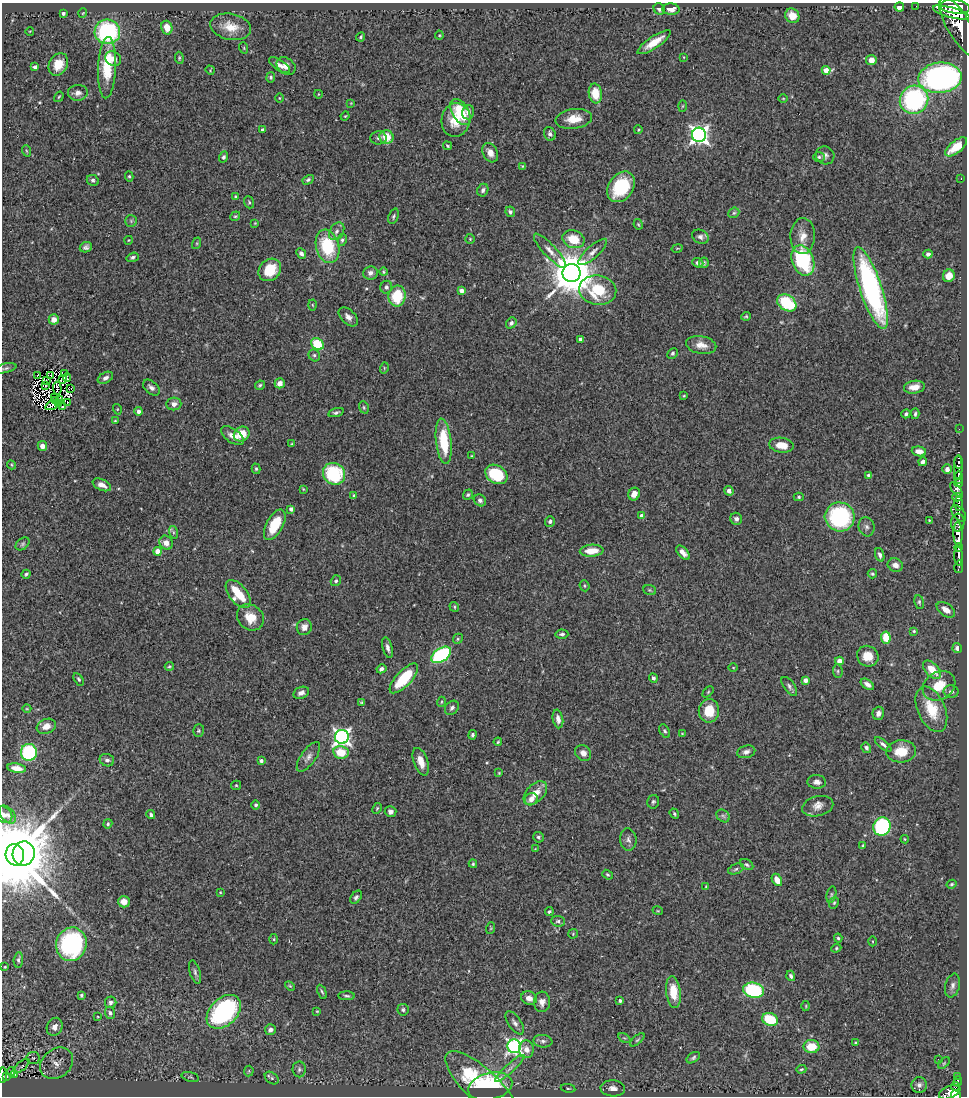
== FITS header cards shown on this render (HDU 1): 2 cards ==
NAXIS1  =                  965
NAXIS2  =                 1094

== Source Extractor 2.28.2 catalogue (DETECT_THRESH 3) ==
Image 965 x 1094 px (HDU 1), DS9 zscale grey, 1 PNG px = 1 image px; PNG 969 x 1098 px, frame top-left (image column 1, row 1094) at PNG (2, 3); each listed source drawn as its Kron ellipse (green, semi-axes under 4 px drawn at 4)
Background 0.742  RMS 0.027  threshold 0.0802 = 3 sigma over >= 5 px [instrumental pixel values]
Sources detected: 369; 4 with non-positive FLUX_AUTO (blend fragments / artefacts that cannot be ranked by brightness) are neither listed nor drawn; the other 365 listed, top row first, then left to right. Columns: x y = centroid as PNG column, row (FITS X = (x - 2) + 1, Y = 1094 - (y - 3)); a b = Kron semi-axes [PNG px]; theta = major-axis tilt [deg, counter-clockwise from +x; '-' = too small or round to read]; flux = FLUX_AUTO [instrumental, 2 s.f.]
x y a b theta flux
916 6 2 2 - 7.2
899 7 5 4 - 10
955 7 15 7 -7 4700
659 9 6 5 - 5.3
671 9 8 5 -3 14
951 12 19 5 -15 4000
63 13 3 3 - 3.2
83 13 5 3 - 1.3
792 16 7 7 - 22
231 27 21 13 -11 32
959 27 34 11 -60 6500
167 28 7 5 -75 20
30 31 4 2 - 1.2
107 32 13 12 - 210
439 35 4 4 - 1.7
361 37 5 3 - 2.7
654 42 19 6 34 28
244 48 6 3 -73 2
684 57 3 2 - 1.3
179 58 6 4 -83 2.4
113 59 8 6 -32 13
871 60 5 5 - 15
58 64 12 9 61 28
280 65 12 5 -33 9
286 66 10 8 -36 11
35 67 4 4 - 8.2
107 68 31 9 88 70
210 70 5 4 - 1.6
826 70 4 4 - 22
271 77 5 4 - 3
940 78 22 15 5 580
78 93 10 8 4 9.2
595 93 10 6 -81 40
318 94 4 3 - 1.2
59 97 5 4 - 1.9
279 98 5 3 - 1.6
783 98 5 3 - 1.5
914 100 14 14 - 250
351 103 4 4 - 1.5
682 106 6 3 88 1.9
460 112 14 8 -60 70
468 112 7 6 - 7.9
345 116 4 3 - 1.5
574 119 18 9 7 29
456 120 17 14 78 40
263 130 4 3 - 4.4
638 130 4 3 - 1.9
550 134 7 5 -70 5.8
699 135 7 7 - 920
387 137 7 6 - 31
378 138 8 6 -2 5.8
447 146 4 3 - 2.4
956 147 13 6 38 43
27 151 6 3 -69 2
490 153 10 7 -62 13
825 155 9 9 - 7.4
224 157 5 4 - 4.1
819 157 6 5 - 3.4
523 166 3 3 - 1.9
129 176 5 4 - 2.5
961 178 3 2 - 2.5
93 180 6 5 - 4.6
308 180 6 4 31 3.5
621 187 16 12 54 110
483 190 6 5 - 5.1
236 197 4 3 - 4.2
249 202 6 4 -69 2.7
510 212 5 4 - 5.7
734 213 6 4 42 2.8
235 216 5 4 - 2.5
393 216 8 5 71 3.5
131 221 6 6 - 3.5
255 223 3 2 - 1.2
638 224 5 4 - 2.3
337 231 9 7 57 7.9
803 236 18 12 88 22
700 237 9 6 -29 6.4
470 239 5 5 - 2.2
573 239 11 8 -19 40
129 240 4 3 - 1.3
342 240 6 4 81 4.5
197 243 6 4 72 2.3
327 246 17 11 -75 100
86 247 6 5 - 4.8
677 248 5 2 - 1.5
550 251 22 6 -47 14
593 252 18 6 42 11
301 253 5 4 - 5.9
928 254 4 4 - 5.2
133 257 6 4 18 4
803 260 16 11 -68 170
698 263 5 4 - 5.6
704 263 5 4 - 3.2
270 270 12 10 44 54
384 272 4 3 - 2
370 273 7 6 - 8
572 273 9 9 - 7500
949 276 6 6 - 18
386 287 6 6 - 4.7
871 288 43 11 -72 350
598 290 18 14 -8 89
461 291 4 4 - 10
397 296 10 8 81 71
787 303 10 7 -33 87
312 305 5 3 - 1.6
746 316 5 4 - 2.4
348 317 11 7 -45 9.6
54 319 5 5 - 11
511 323 6 5 - 5.4
580 339 4 4 - 10
317 344 7 5 -39 64
701 345 15 9 -11 17
672 353 6 4 46 3.1
314 355 6 5 - 3.4
6 368 11 4 13 4.4
384 368 6 3 73 1.9
64 374 2 2 - 1.2
38 375 2 2 - 3.5
50 375 4 3 - 0.22
67 378 4 2 - 0.4
105 378 8 5 29 6.8
63 379 4 2 - 1.1
46 381 3 2 - 0.21
280 383 5 5 - 12
46 385 2 2 - 1.3
260 385 5 4 - 3
914 387 10 6 8 19
57 388 6 2 -86 2.8
71 388 3 2 - 1.8
151 388 10 6 -41 7.4
684 396 3 3 - 1.7
54 397 3 2 - 0.34
56 400 3 2 - 1
60 400 3 2 - 1.5
67 402 3 2 - 1.6
58 403 2 2 - 1
174 404 7 6 - 8.8
51 406 6 2 23 1.8
63 407 3 2 - 1.6
364 407 6 4 -70 2.7
117 409 5 3 - 1.6
139 411 4 4 - 6.3
336 412 8 4 16 3.9
906 414 5 4 - 4
915 414 5 3 - 3.6
115 421 3 3 - 1.7
959 429 2 2 - 12
242 434 8 7 - 40
233 436 13 7 -34 15
444 441 23 7 -84 73
292 444 4 3 - 1.9
781 445 12 7 -7 25
42 446 5 4 - 13
919 451 7 5 -11 13
472 456 3 3 - 1.6
923 462 4 4 - 7.7
959 462 7 3 89 440
11 465 5 4 - 1.9
958 467 12 4 89 1100
256 469 5 4 - 2.6
947 469 5 4 - 7.8
334 474 11 10 - 110
496 474 12 9 -31 84
868 475 4 4 - 2
959 477 6 3 89 1200
959 483 4 3 - 600
102 485 10 5 -24 12
303 489 3 2 - 1.5
956 490 9 3 -51 410
729 491 5 4 - 9.8
634 494 6 5 - 13
468 495 5 4 - 2.9
354 496 4 3 - 3.9
799 497 5 4 - 2.5
957 497 5 3 - 330
480 500 6 5 - 5.3
959 504 7 3 89 440
291 509 4 3 - 7
959 513 9 6 -53 500
642 516 4 4 - 13
840 517 15 14 - 200
736 519 6 6 - 6.6
929 520 3 3 - 1.5
550 521 5 5 - 5
958 523 9 6 86 870
275 525 17 8 61 57
866 527 9 7 -73 6.3
173 532 6 4 -72 3.2
958 534 12 4 -89 2900
166 543 7 6 - 14
23 544 8 5 42 3.8
959 547 4 3 - 590
158 551 4 4 - 23
592 551 12 6 4 31
683 553 9 4 -47 10
880 555 7 4 -71 5.5
959 556 9 3 -88 1500
895 565 8 6 -22 10
959 567 6 3 76 180
26 574 5 3 - 2.9
872 574 5 4 - 2.8
336 581 6 5 - 3.4
584 586 5 5 - 2.5
650 590 6 5 - 2.7
238 594 16 9 -51 56
919 602 7 5 -81 3.4
454 607 5 4 - 2.4
946 610 10 6 -34 12
250 617 14 12 -42 30
304 627 8 7 - 11
914 631 4 3 - 2.5
562 634 6 4 -3 4.2
886 637 6 5 - 44
458 639 5 4 - 2.5
387 648 10 5 -74 6.8
957 648 5 4 - 5.4
441 655 11 6 35 220
868 656 11 10 - 27
839 661 4 4 - 13
169 666 5 3 - 2.5
733 668 4 3 - 1.3
381 669 5 4 - 6
932 670 11 6 -46 30
838 671 7 5 -83 3.4
404 678 19 7 47 78
653 678 5 4 - 4.1
79 679 7 4 -58 3
805 680 4 4 - 8.3
867 684 7 4 -36 8.2
789 686 11 5 -54 5.7
939 686 17 13 33 41
708 692 6 4 46 2.5
951 692 7 6 - 5.7
301 693 8 5 22 8.8
361 702 4 4 - 1.9
441 702 5 3 - 1.7
452 708 8 6 48 5.4
27 709 4 3 - 1.4
931 709 24 13 -66 56
709 711 12 10 88 41
878 713 6 5 - 8.2
558 719 9 5 -80 9.1
46 726 10 7 22 14
199 731 6 5 - 3.1
665 731 7 4 -60 3.4
682 733 4 2 - 1.1
473 735 5 4 - 3.5
342 737 7 7 - 630
498 742 4 3 - 2.3
883 744 10 4 -38 5.3
866 748 5 4 - 4.4
901 751 15 11 5 41
29 752 8 8 - 150
341 752 8 6 -10 38
746 752 9 6 15 7.2
583 753 8 7 - 12
308 757 17 7 55 11
107 760 7 6 - 6.1
261 761 4 3 - 6.6
421 762 14 7 -70 20
17 768 9 4 -10 13
499 773 3 3 - 1.6
817 782 9 7 -3 9.1
236 785 5 4 - 2.1
535 793 14 8 46 23
531 799 7 6 - 12
653 802 7 6 - 3.8
256 805 4 4 - 4
818 806 16 10 13 15
377 808 6 4 63 2.4
391 812 6 5 - 6.8
3 814 10 7 -36 7.1
674 814 5 3 - 2.3
8 815 10 6 -49 7.1
151 815 4 4 - 4.3
723 816 7 5 -43 4.2
108 824 4 4 - 2.7
882 826 9 8 - 220
538 837 5 5 - 3.6
905 839 4 4 - 1.6
628 840 11 8 -84 7.9
863 846 4 3 - 1.9
535 849 4 3 - 1.4
24 854 12 11 - 2100
15 855 11 9 -77 37000
473 864 4 3 - 2.2
747 865 7 4 -32 3.5
736 869 8 5 22 3.8
607 875 6 4 -38 2.7
777 880 6 4 -61 16
952 884 5 4 - 2.8
706 886 3 3 - 1.2
220 892 4 3 - 1.6
831 895 8 4 77 3.3
356 897 7 5 52 4.8
124 902 6 5 - 13
834 903 6 4 68 2.6
549 911 4 3 - 2.8
658 911 5 3 - 1.6
558 921 7 5 -5 4.3
491 928 6 4 72 2.1
573 934 5 4 - 1.9
838 938 4 4 - 2.9
274 939 5 3 - 1.8
873 941 5 3 - 1.8
71 944 17 15 75 260
836 948 5 4 - 2.3
18 960 8 4 85 4.2
5 967 3 2 - 1.7
195 972 12 5 -74 5.9
791 976 5 4 - 4.5
290 986 6 3 -44 2
952 986 12 7 75 8.2
753 990 10 7 -12 160
322 992 7 3 -64 3
673 992 16 7 -83 42
81 995 4 4 - 3.2
347 996 8 4 -1 3.8
529 998 8 6 -24 13
620 1001 3 3 - 4
111 1002 6 5 - 6
542 1002 10 8 85 13
806 1006 5 3 - 1.7
403 1010 6 5 - 3.7
317 1011 4 3 - 1.6
224 1012 20 13 45 270
110 1013 6 5 - 4.5
98 1017 3 2 - 1.3
770 1019 8 6 -23 79
515 1023 13 6 -56 7.9
55 1027 9 7 63 12
270 1030 5 5 - 6.3
624 1038 7 4 -32 2.8
637 1040 9 3 40 2.8
543 1041 9 6 -7 6.3
856 1042 3 2 - 1.8
514 1046 7 7 - 520
811 1046 8 6 1 44
526 1049 9 7 -87 14
33 1058 6 6 - 4.6
693 1058 7 4 34 3.7
938 1059 2 2 - 3.1
57 1063 18 14 38 21
944 1063 7 4 45 2.7
22 1066 10 3 40 1.8
510 1068 19 4 42 10
299 1069 8 6 -89 4.4
801 1069 5 3 - 2.4
249 1071 5 5 - 2
11 1072 4 2 - 2.2
3 1075 7 3 88 130
15 1075 2 2 - 1.4
7 1076 3 3 - 21
958 1076 3 2 - 21
190 1077 9 4 -15 3.4
272 1078 8 5 -37 3.8
958 1081 5 3 - 130
919 1085 8 7 - 7.1
482 1086 48 17 -43 140
490 1086 22 13 14 120
955 1086 4 3 - 64
568 1088 7 3 -10 2.4
613 1088 12 8 -4 11
950 1092 11 6 23 760
956 1095 5 4 - 390
At the frame edge (FLAGS 8, measured only in part): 3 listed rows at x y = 3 814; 3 1075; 956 1095
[4 non-positive-flux detections neither listed nor drawn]